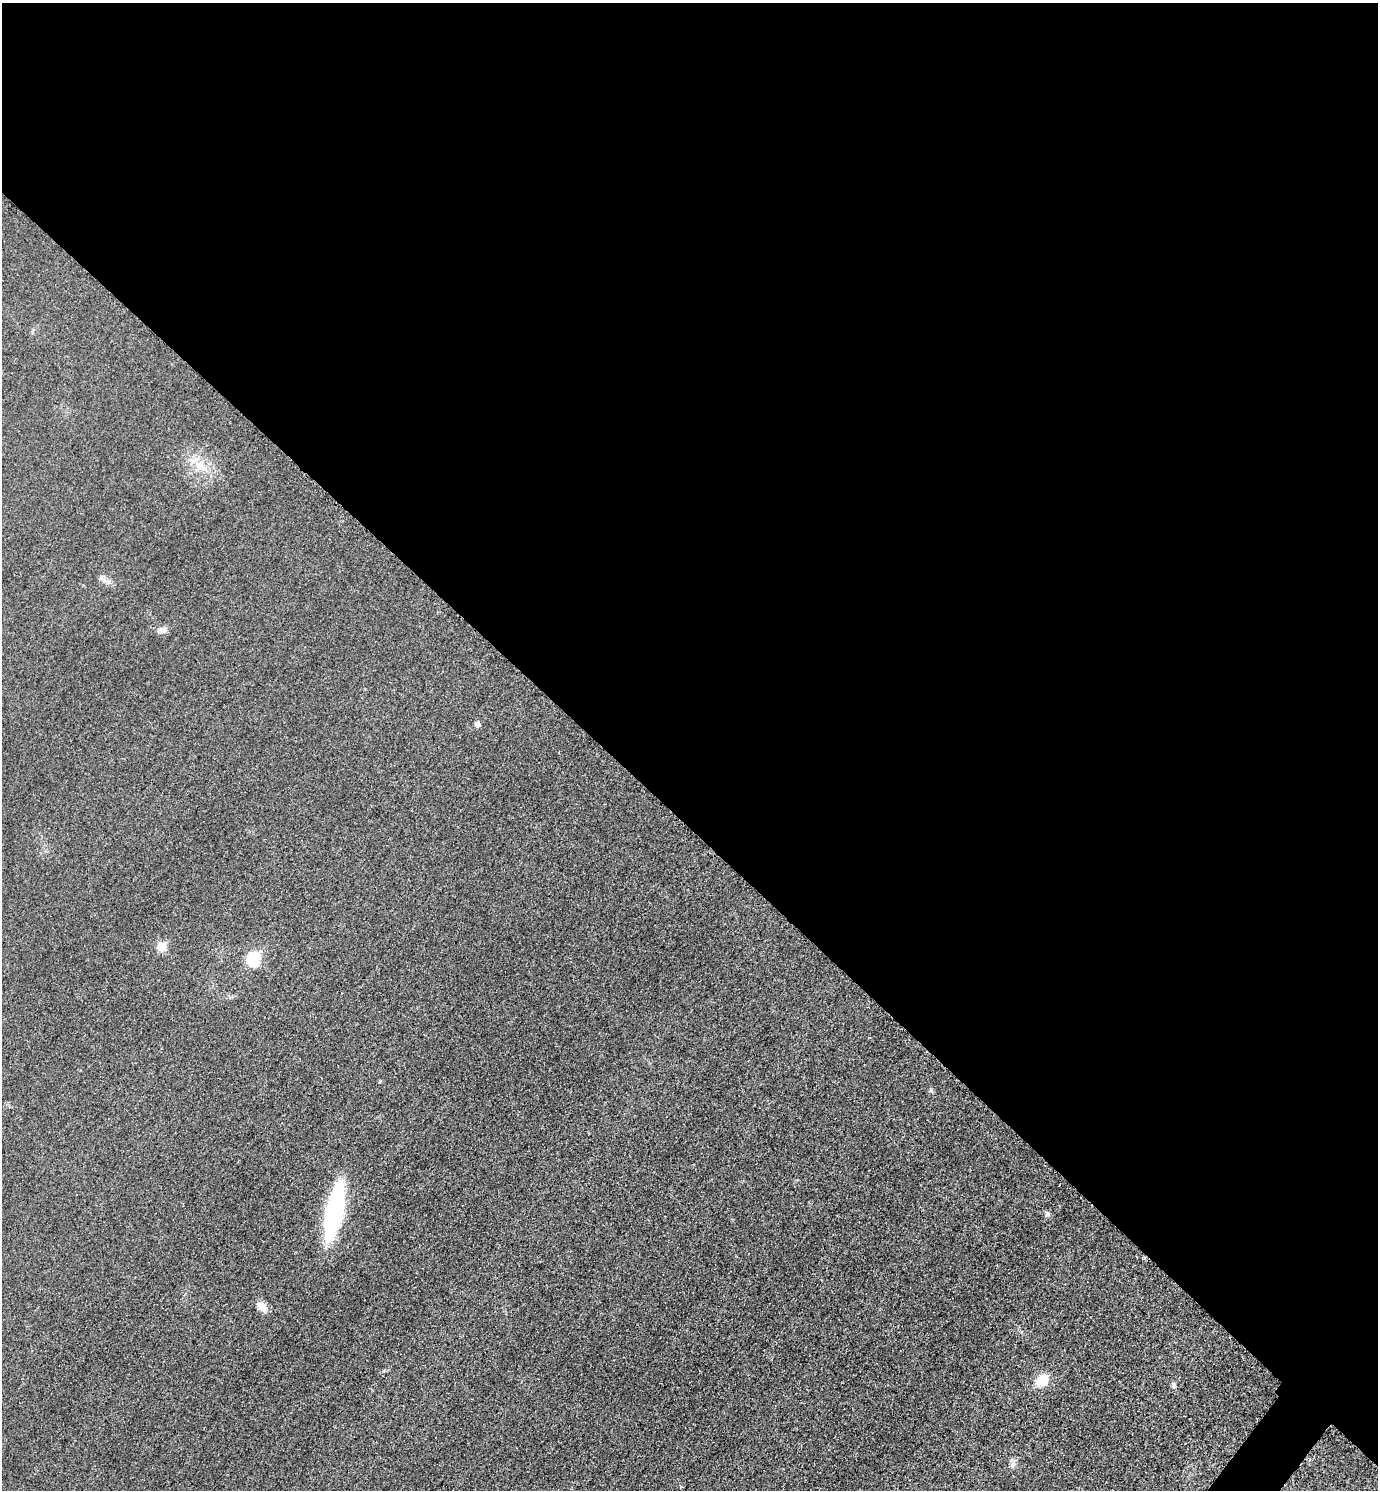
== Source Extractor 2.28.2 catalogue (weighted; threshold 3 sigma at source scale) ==
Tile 3 of 4 x 4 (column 3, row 1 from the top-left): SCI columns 2922-4297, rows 4487-5974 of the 5989 x 5986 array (HDU 1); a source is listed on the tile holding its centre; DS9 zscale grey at full resolution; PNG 1380 x 1492 px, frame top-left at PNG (2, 3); no overlay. Shown black and unused: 56% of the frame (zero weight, under 3 of 5 exposures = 2% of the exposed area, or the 3 px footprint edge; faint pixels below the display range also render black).
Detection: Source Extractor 2.28.2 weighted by HDU 2 'WHT'; one run over the whole footprint, this tile lists its part. Background 0.0302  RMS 0.0055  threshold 0.0246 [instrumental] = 3 sigma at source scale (4.5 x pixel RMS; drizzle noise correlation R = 1.50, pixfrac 1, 0.05/0.05 arcsec/px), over >= 5 px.
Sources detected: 15; all 15 listed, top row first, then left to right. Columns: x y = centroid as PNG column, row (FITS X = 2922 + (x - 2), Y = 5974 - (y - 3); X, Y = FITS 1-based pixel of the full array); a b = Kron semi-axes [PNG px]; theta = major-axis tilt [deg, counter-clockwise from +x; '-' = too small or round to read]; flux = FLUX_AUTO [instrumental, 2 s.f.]
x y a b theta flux
200 465 17 14 -20 9.6
103 579 15 5 -35 2.2
161 630 11 8 11 3.2
477 724 5 5 - 2.7
161 946 6 5 - 17
253 959 7 6 - 53
380 1081 4 4 - 0.63
930 1090 6 4 -90 0.87
334 1211 43 12 78 95
1047 1214 6 6 - 1.2
1144 1258 4 3 - 1
262 1306 13 8 -44 5.3
1042 1380 17 12 37 10
1173 1385 8 5 -81 1.4
1013 1465 8 7 - 1.8
Overlapping masked pixels (flux is a lower limit): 1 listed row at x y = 1144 1258